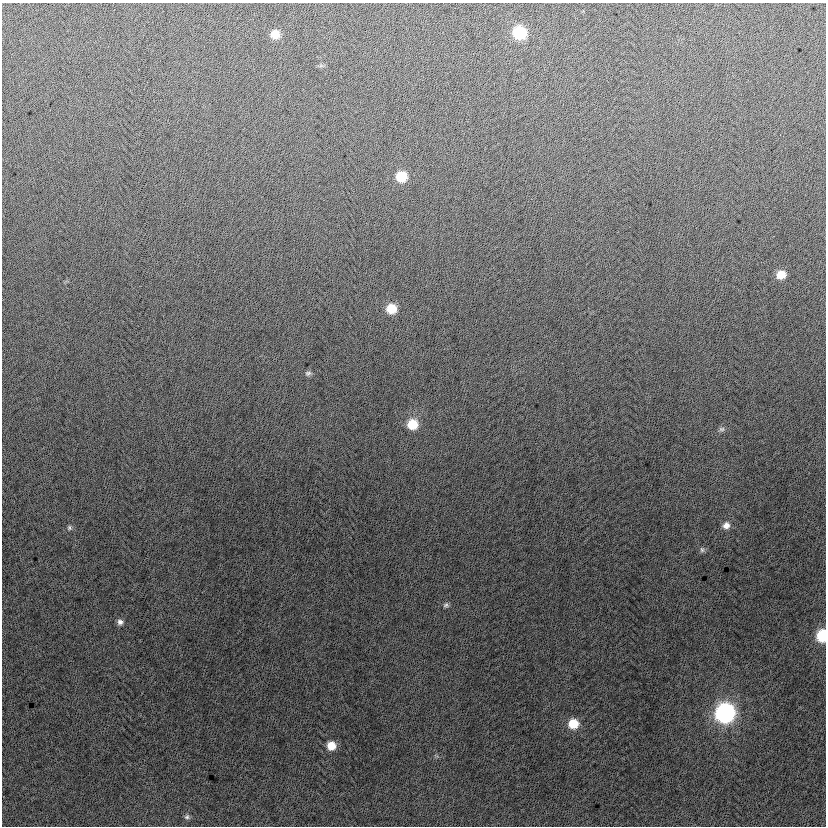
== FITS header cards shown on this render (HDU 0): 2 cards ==
NAXIS1  =                  824
NAXIS2  =                  824

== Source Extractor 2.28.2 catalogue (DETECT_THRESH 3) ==
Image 824 x 824 px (HDU 0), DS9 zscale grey, 1 PNG px = 1 image px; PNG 828 x 828 px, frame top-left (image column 1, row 824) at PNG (2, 3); no overlay
Background -2.04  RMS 13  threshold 38.6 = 3 sigma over >= 5 px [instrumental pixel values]
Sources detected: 18; all 18 listed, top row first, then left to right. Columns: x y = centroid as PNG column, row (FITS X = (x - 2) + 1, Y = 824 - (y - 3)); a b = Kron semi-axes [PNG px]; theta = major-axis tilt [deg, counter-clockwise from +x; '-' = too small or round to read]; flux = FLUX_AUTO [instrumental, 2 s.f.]
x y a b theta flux
519 33 9 9 - 60000
275 34 8 8 - 12000
401 177 9 9 - 26000
781 275 8 8 - 13000
391 309 9 8 - 19000
308 373 9 6 9 2300
412 424 10 10 - 20000
722 429 8 6 1 2200
726 525 9 9 - 5700
69 528 7 6 - 1800
702 550 8 6 -74 2100
446 605 7 6 - 1900
120 622 7 7 - 3300
822 636 9 7 86 45000
725 713 11 10 - 270000
573 724 9 9 - 19000
331 746 9 9 - 12000
187 817 8 6 -7 2300
At the frame edge (FLAGS 8, measured only in part): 1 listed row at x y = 822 636